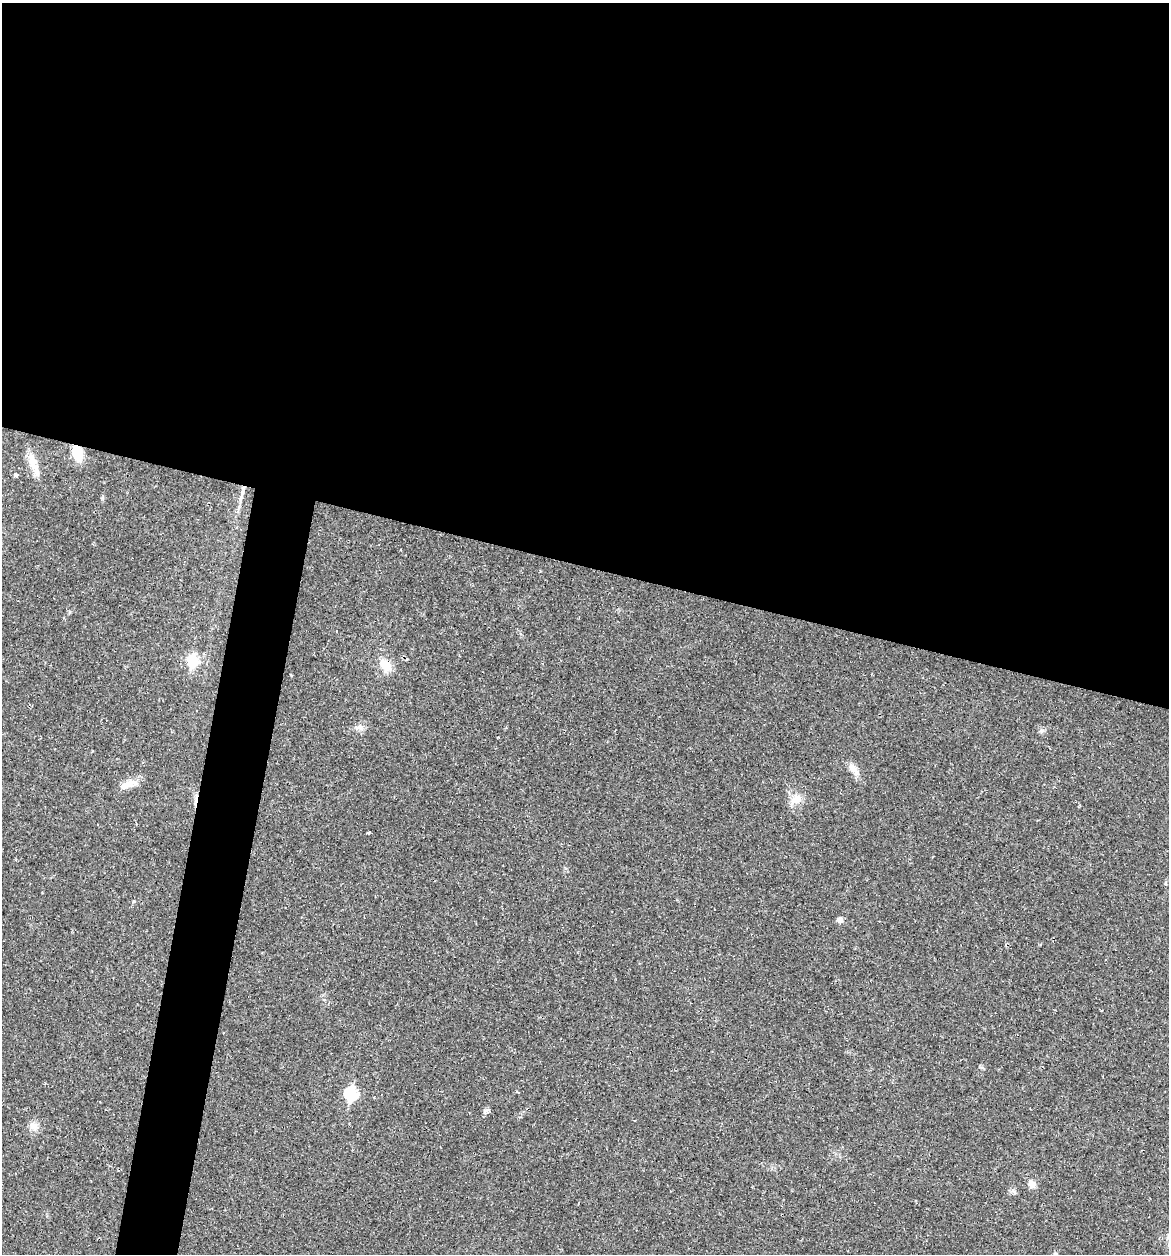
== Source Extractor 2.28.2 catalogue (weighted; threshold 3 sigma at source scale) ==
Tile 3 of 4 x 4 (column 3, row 1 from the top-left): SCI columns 2611-3777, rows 3827-5078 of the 5079 x 5086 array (HDU 1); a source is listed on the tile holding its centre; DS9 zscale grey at full resolution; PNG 1171 x 1256 px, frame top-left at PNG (2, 3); no overlay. Shown black and unused: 48% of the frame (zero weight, under 2 of 3 exposures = <1% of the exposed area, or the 3 px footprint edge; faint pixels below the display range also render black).
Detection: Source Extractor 2.28.2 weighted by HDU 2 'WHT'; one run over the whole footprint, this tile lists its part. Background 0.0227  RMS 0.0044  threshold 0.0197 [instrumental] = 3 sigma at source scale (4.5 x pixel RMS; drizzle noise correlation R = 1.50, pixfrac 1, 0.05/0.05 arcsec/px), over >= 5 px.
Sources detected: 22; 3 cosmic-ray / hot-pixel residue — not listed; the other 19 listed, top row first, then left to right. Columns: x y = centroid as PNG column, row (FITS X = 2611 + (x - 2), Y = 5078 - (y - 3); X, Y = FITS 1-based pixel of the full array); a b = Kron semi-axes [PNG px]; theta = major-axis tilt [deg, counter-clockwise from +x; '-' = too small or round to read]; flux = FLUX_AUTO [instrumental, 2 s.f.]
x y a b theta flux
77 453 12 8 -69 12
33 463 28 9 -71 6
15 475 4 4 - 1.1
242 493 30 5 78 4.1
193 660 7 6 - 30
386 666 17 11 -40 5.4
291 675 3 2 - 0.39
360 727 9 6 0 1.7
853 768 19 7 -48 3.3
128 784 26 9 20 4.5
797 799 15 11 23 4.4
368 833 3 3 - 0.64
134 901 5 3 - 0.4
840 920 7 6 - 1.7
351 1094 7 6 - 39
486 1111 7 5 30 0.99
34 1125 14 5 -16 1.9
1032 1184 10 8 -62 2.5
1056 1254 5 4 - 0.71
Overlapping masked pixels (flux is a lower limit): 2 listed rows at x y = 77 453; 242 493
Isophote crosses this tile's border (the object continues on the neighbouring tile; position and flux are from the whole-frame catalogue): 1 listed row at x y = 1056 1254
Unlisted compact peaks at least as high as the median listed source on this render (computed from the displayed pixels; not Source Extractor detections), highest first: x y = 1042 730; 1014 1191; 102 498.